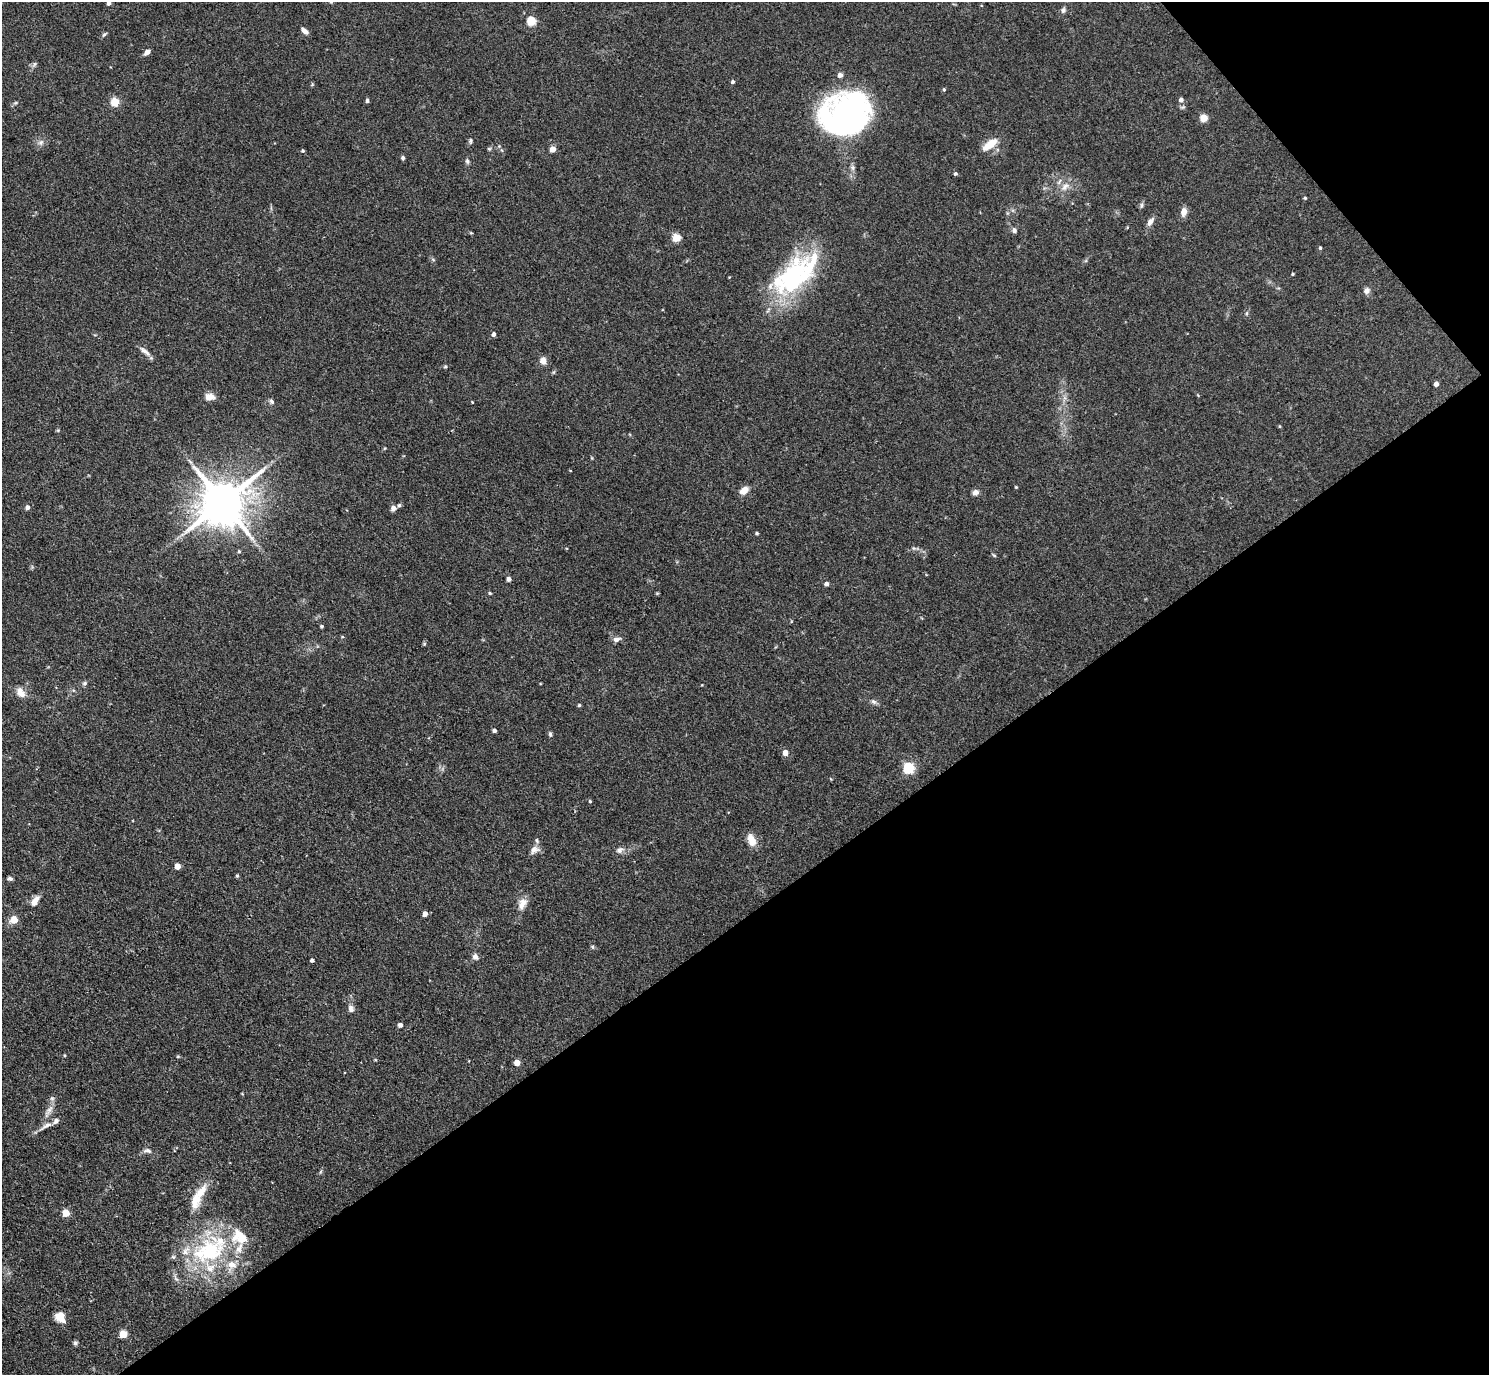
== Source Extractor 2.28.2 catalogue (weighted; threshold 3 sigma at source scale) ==
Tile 12 of 4 x 4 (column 4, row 3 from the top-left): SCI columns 4465-5951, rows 1673-3045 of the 5954 x 5950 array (HDU 1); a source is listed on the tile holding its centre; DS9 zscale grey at full resolution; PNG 1491 x 1377 px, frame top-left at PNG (2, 2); no overlay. Shown black and unused: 37% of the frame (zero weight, under 3 of 4 exposures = <1% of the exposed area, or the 3 px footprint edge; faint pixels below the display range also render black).
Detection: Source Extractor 2.28.2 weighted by HDU 2 'WHT'; one run over the whole footprint, this tile lists its part. Background 0.0816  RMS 0.0057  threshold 0.0256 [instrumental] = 3 sigma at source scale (4.5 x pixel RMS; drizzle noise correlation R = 1.50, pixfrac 1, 0.05/0.05 arcsec/px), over >= 5 px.
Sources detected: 110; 1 long thin detection or spike segment (spike, bleed or trail) — not listed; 10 inside a brighter listed object's ellipse — not listed separately; the other 99 listed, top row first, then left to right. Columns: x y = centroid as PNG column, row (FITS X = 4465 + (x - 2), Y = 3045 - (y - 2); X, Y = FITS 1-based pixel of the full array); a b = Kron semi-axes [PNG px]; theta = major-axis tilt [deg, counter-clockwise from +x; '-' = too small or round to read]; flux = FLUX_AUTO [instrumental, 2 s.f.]
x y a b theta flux
109 3 4 4 - 1.8
1063 10 9 5 82 1.4
531 21 5 5 - 28
304 31 8 5 -44 2.7
104 34 8 4 44 0.97
147 52 7 5 40 2.7
34 64 7 5 60 1.1
840 75 4 4 - 2.9
733 82 4 4 - 1.4
944 90 5 4 - 0.7
367 100 5 4 - 1.2
1181 100 5 5 - 2.2
115 102 5 5 - 24
15 103 6 4 18 0.82
845 114 49 39 25 150
1204 118 5 5 - 16
470 141 7 4 84 0.94
41 142 9 7 38 2.1
990 144 22 9 37 8.1
489 149 5 5 - 0.75
552 149 4 4 - 6.6
303 151 4 4 - 0.74
403 158 4 4 - 1.4
467 161 7 5 -79 1.3
955 174 4 4 - 0.99
1065 187 13 8 52 4.2
1305 198 4 3 - 0.69
1141 205 8 4 82 1
1184 212 10 7 78 3.8
1150 222 11 6 56 2.8
1014 230 7 6 - 1.5
676 238 5 5 - 20
1320 248 4 4 - 0.73
1292 274 3 3 - 0.58
793 278 60 35 48 72
1367 291 9 7 67 2.2
1247 313 6 4 71 0.77
494 334 4 4 - 1.7
145 351 18 5 -38 2.9
543 360 9 8 - 3.6
445 366 5 4 - 0.73
554 372 6 4 70 0.67
1436 384 4 4 - 3.4
210 397 11 8 -1 4.2
271 401 7 6 - 1.3
472 402 3 3 - 0.39
1016 487 4 3 - 0.5
744 490 10 7 38 5.2
975 492 7 6 - 2.5
223 502 14 12 38 2600
27 507 5 5 - 1.8
393 508 8 7 - 2.4
757 533 4 3 - 0.79
914 548 5 5 - 0.92
239 551 4 4 - 0.68
994 555 6 3 -45 0.68
509 579 4 4 - 2.5
826 584 4 4 - 2.3
490 593 4 4 - 0.68
321 626 4 3 - 0.86
342 637 5 3 - 0.54
617 639 10 6 15 2.2
424 644 6 3 72 0.73
84 683 7 5 22 1.1
20 692 14 10 -53 4.6
873 701 9 6 -35 1.6
579 705 4 4 - 0.87
494 731 4 3 - 1.6
550 734 7 4 -81 1
785 753 5 5 - 5
909 768 5 5 - 53
590 801 4 4 - 0.62
752 840 14 9 -69 6.4
534 850 14 9 34 3.4
620 850 11 8 26 2.4
177 866 4 4 - 7.4
237 876 4 4 - 0.73
10 878 6 4 -20 1.3
35 901 12 7 60 4.9
522 904 17 9 62 5
425 914 4 4 - 3.4
14 920 6 5 - 9.1
592 947 6 4 -61 0.82
475 956 8 7 - 2.3
312 960 4 3 - 1.5
351 1009 9 6 -78 2.6
400 1025 4 4 - 2.5
65 1055 4 3 - 0.53
517 1062 4 4 - 6.8
242 1094 4 2 - 0.38
49 1110 16 6 58 3.6
46 1126 22 6 29 3.9
147 1151 11 6 -10 2
195 1201 27 12 75 10
66 1213 5 5 - 12
208 1251 52 34 25 62
60 1317 11 9 -43 7.2
123 1334 5 5 - 14
75 1343 6 5 - 1.2
Isophote crosses this tile's border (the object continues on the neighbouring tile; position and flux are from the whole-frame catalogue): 1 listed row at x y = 109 3